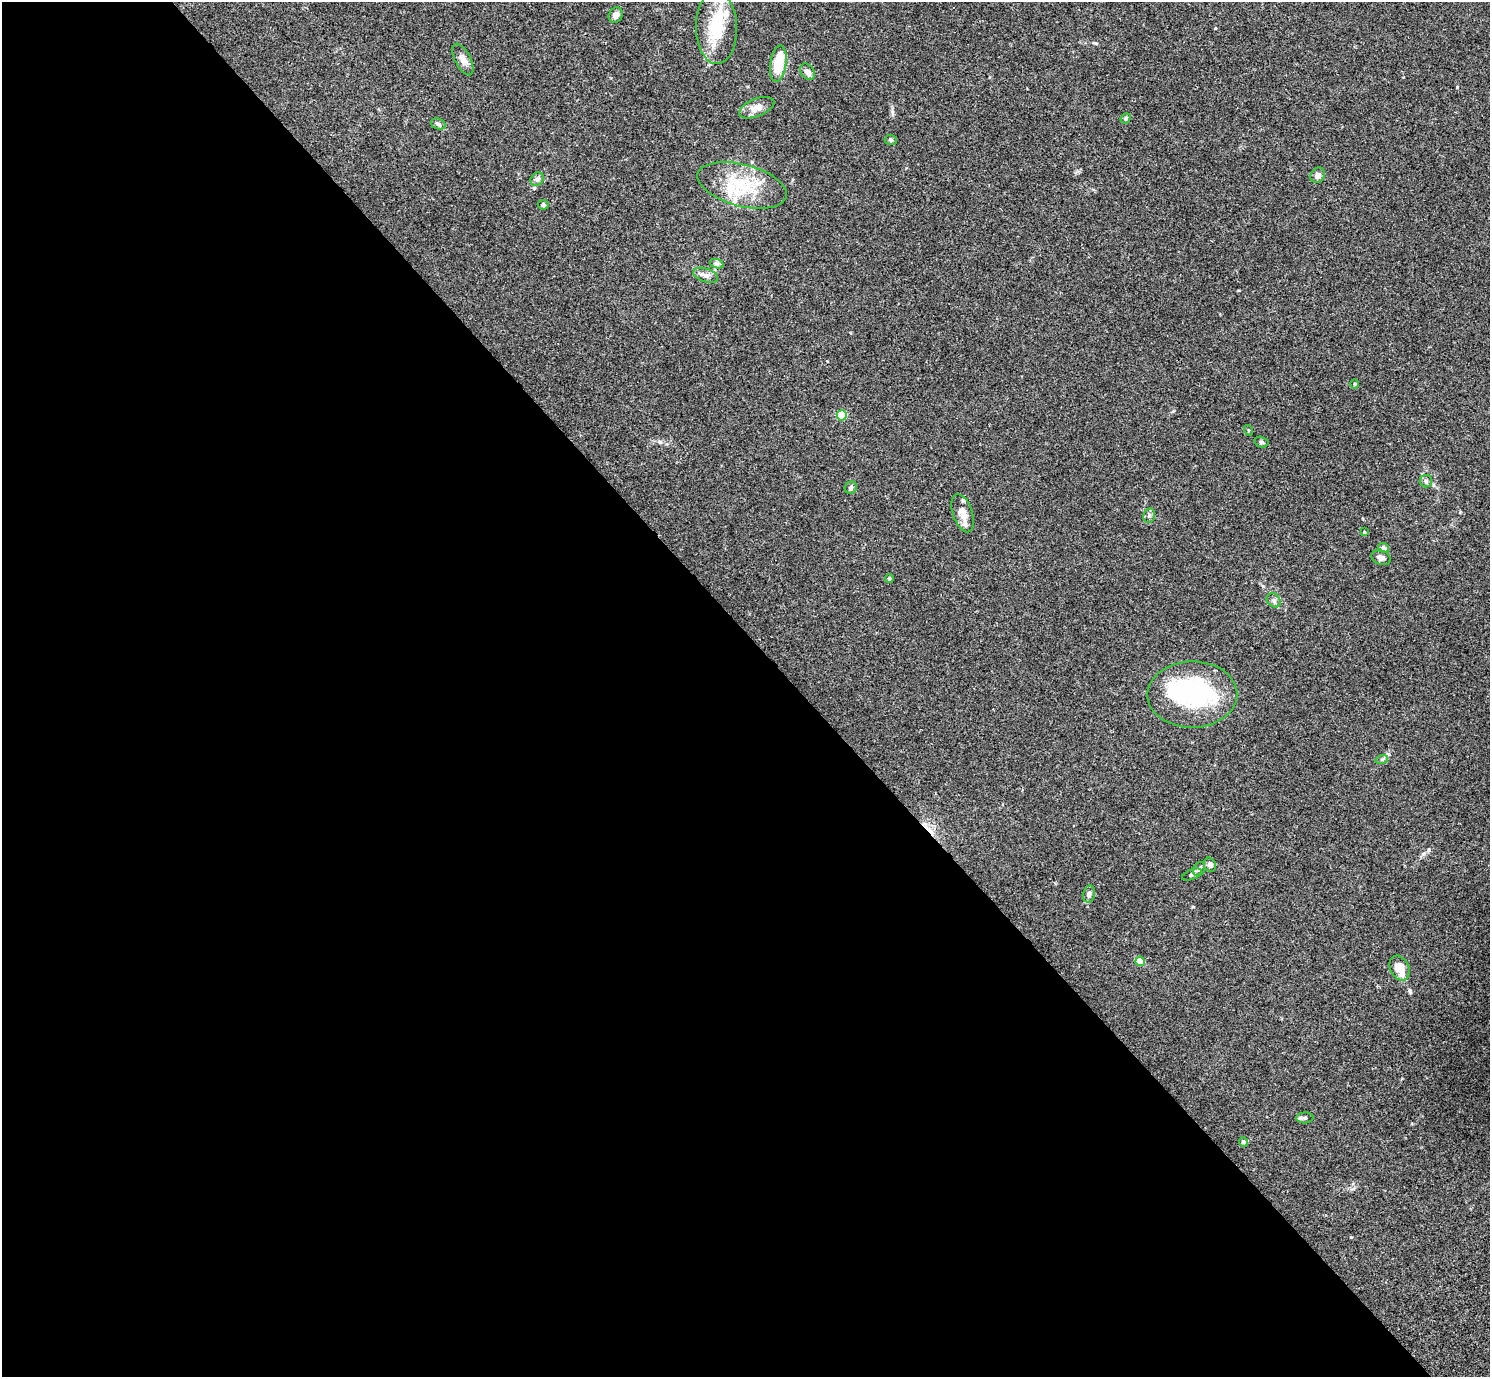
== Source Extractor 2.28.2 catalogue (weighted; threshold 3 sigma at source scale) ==
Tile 9 of 4 x 4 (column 1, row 3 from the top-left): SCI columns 7-1494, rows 1676-3050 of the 5963 x 5961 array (HDU 1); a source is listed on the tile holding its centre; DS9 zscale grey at full resolution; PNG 1492 x 1379 px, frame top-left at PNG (2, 2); each listed source drawn as its Kron ellipse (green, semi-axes under 4 px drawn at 4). Shown black and unused: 54% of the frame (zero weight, under 3 of 4 exposures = <1% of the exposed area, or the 3 px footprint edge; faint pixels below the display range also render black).
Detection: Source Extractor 2.28.2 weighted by HDU 2 'WHT'; one run over the whole footprint, this tile lists its part. Background 0.0451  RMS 0.0048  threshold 0.0217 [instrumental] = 3 sigma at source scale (4.5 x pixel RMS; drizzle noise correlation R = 1.50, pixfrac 1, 0.05/0.05 arcsec/px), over >= 5 px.
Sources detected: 44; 3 inside a brighter object's white glare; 1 cosmic-ray / hot-pixel residue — neither listed nor drawn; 2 inside a brighter listed object's ellipse — not listed separately; the other 38 listed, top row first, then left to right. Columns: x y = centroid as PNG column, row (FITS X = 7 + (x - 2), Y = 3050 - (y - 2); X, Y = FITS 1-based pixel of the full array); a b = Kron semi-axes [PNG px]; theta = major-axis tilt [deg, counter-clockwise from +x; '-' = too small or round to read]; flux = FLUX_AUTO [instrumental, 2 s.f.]
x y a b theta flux
616 15 8 6 61 2.3
716 28 36 20 -88 21
463 59 17 8 -63 3.1
778 64 18 8 82 14
807 72 9 6 -54 2.2
757 108 18 9 22 3.9
1126 118 5 4 - 0.83
438 124 7 5 -21 1.1
891 140 6 5 - 0.82
1318 175 8 7 - 1.7
537 179 7 6 - 1.3
742 185 46 21 -15 24
543 205 5 4 - 1
717 264 7 4 -19 0.92
706 275 13 6 -19 2.2
1355 384 5 3 - 0.45
842 415 5 5 - 19
1248 430 5 3 - 0.45
1261 442 7 5 -15 0.83
1426 481 6 6 - 0.98
851 488 6 6 - 1.1
963 513 20 9 -71 5.5
1149 516 7 6 - 1.3
1364 532 4 3 - 0.42
1384 548 5 4 - 1.8
1381 558 10 7 -20 1.9
889 579 4 4 - 0.7
1274 600 8 6 -46 1.3
1192 694 45 33 1 59
1382 759 6 4 18 0.76
1210 865 7 6 - 1.7
1199 869 7 5 61 1.2
1192 875 10 5 22 1.2
1089 894 8 6 78 1.5
1140 961 5 4 - 11
1400 968 13 9 -63 8.1
1305 1118 8 5 1 1.1
1244 1142 4 4 - 1.5
Isophote crosses this tile's border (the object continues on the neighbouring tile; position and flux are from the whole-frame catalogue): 1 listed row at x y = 716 28
Unlisted compact peaks at least as high as the median listed source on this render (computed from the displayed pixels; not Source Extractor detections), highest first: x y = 1410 991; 1457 87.